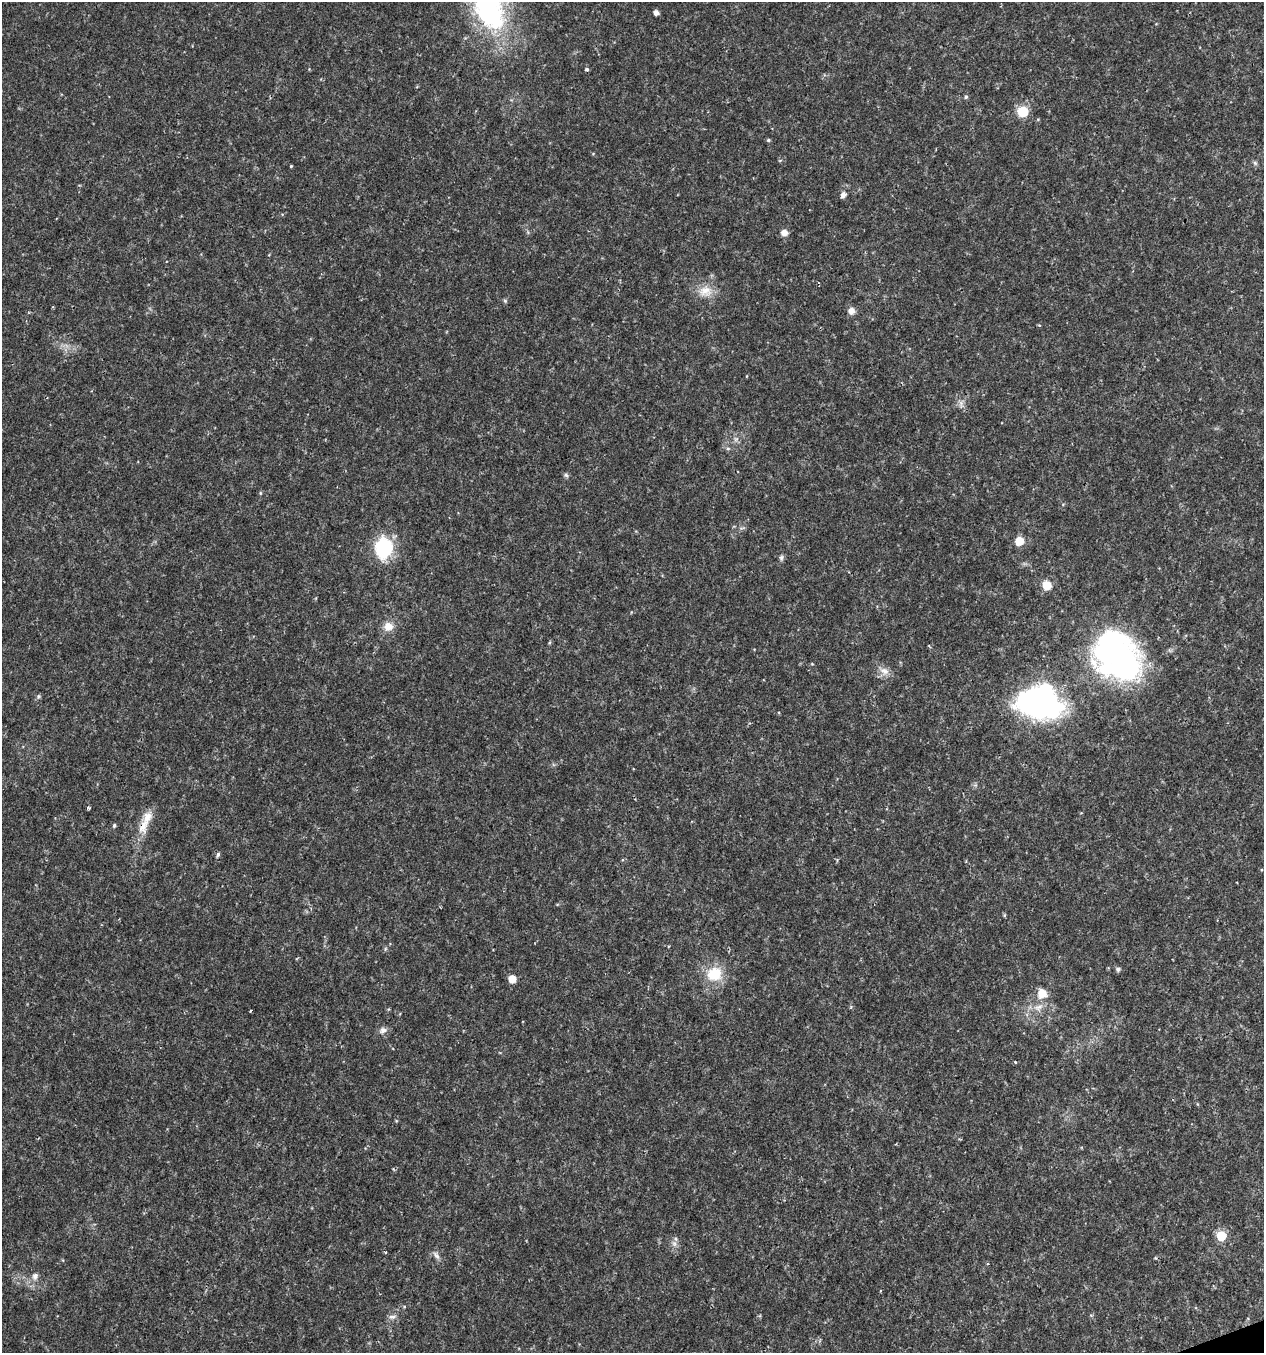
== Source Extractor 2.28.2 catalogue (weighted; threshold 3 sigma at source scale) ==
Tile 6 of 4 x 4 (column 2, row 2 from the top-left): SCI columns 1382-2643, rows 2703-4053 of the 5232 x 5405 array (HDU 1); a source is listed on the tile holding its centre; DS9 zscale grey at full resolution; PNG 1266 x 1355 px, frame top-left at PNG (2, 2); no overlay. Shown black and unused: <1% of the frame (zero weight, under 2 of 3 exposures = <1% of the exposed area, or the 3 px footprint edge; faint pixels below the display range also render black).
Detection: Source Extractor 2.28.2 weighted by HDU 2 'WHT'; one run over the whole footprint, this tile lists its part. Background 0.0262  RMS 0.003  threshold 0.0135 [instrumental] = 3 sigma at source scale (4.5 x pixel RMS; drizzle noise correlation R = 1.50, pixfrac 1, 0.0396/0.0396 arcsec/px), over >= 5 px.
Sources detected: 50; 1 inside a brighter listed object's ellipse — not listed separately; the other 49 listed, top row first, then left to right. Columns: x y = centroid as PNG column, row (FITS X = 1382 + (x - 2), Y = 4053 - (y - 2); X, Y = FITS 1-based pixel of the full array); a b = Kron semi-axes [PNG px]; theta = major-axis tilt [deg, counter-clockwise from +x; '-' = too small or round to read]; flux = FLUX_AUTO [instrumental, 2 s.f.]
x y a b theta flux
489 8 65 36 -77 51
656 12 4 4 - 1.6
587 69 4 3 - 0.72
966 97 5 5 - 0.51
1023 111 9 9 - 7.7
768 140 5 4 - 0.44
1255 163 6 5 - 0.58
291 166 3 3 - 0.27
843 195 6 5 - 1.7
784 232 8 7 - 1.8
705 291 19 15 -1 4.7
505 301 5 5 - 0.46
851 311 8 8 - 1.8
961 404 11 5 -84 1.2
736 439 7 4 72 0.64
728 449 6 4 0 0.47
566 475 6 6 - 0.6
260 493 5 3 - 0.32
1019 541 7 7 - 5.5
384 547 13 11 81 30
781 558 8 5 81 0.71
1047 585 8 8 - 4.6
388 626 12 12 - 3.1
1118 656 59 45 -50 75
884 671 14 10 -33 2.4
38 696 7 4 71 0.49
1036 703 28 19 -4 120
88 807 4 4 - 0.57
114 825 5 4 - 0.49
143 825 26 12 69 5
218 854 6 4 62 0.6
1004 915 4 3 - 0.45
385 949 6 4 72 0.38
1118 969 6 5 - 0.76
714 974 20 18 22 8.4
512 979 5 5 - 4.9
1042 993 12 11 - 3.9
1039 1007 14 7 20 2.2
389 1009 3 3 - 0.3
250 1011 3 2 - 0.36
383 1030 10 8 19 1.4
1015 1062 4 3 - 0.26
1221 1236 6 5 - 15
674 1244 7 6 - 1
385 1252 4 3 - 0.35
436 1255 12 6 -55 1.2
35 1276 10 8 71 1.5
880 1291 4 2 - 0.22
392 1317 11 6 5 1.1
Overlapping masked pixels (flux is a lower limit): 1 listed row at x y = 143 825
Isophote crosses this tile's border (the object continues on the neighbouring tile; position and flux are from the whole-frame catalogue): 1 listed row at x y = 489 8